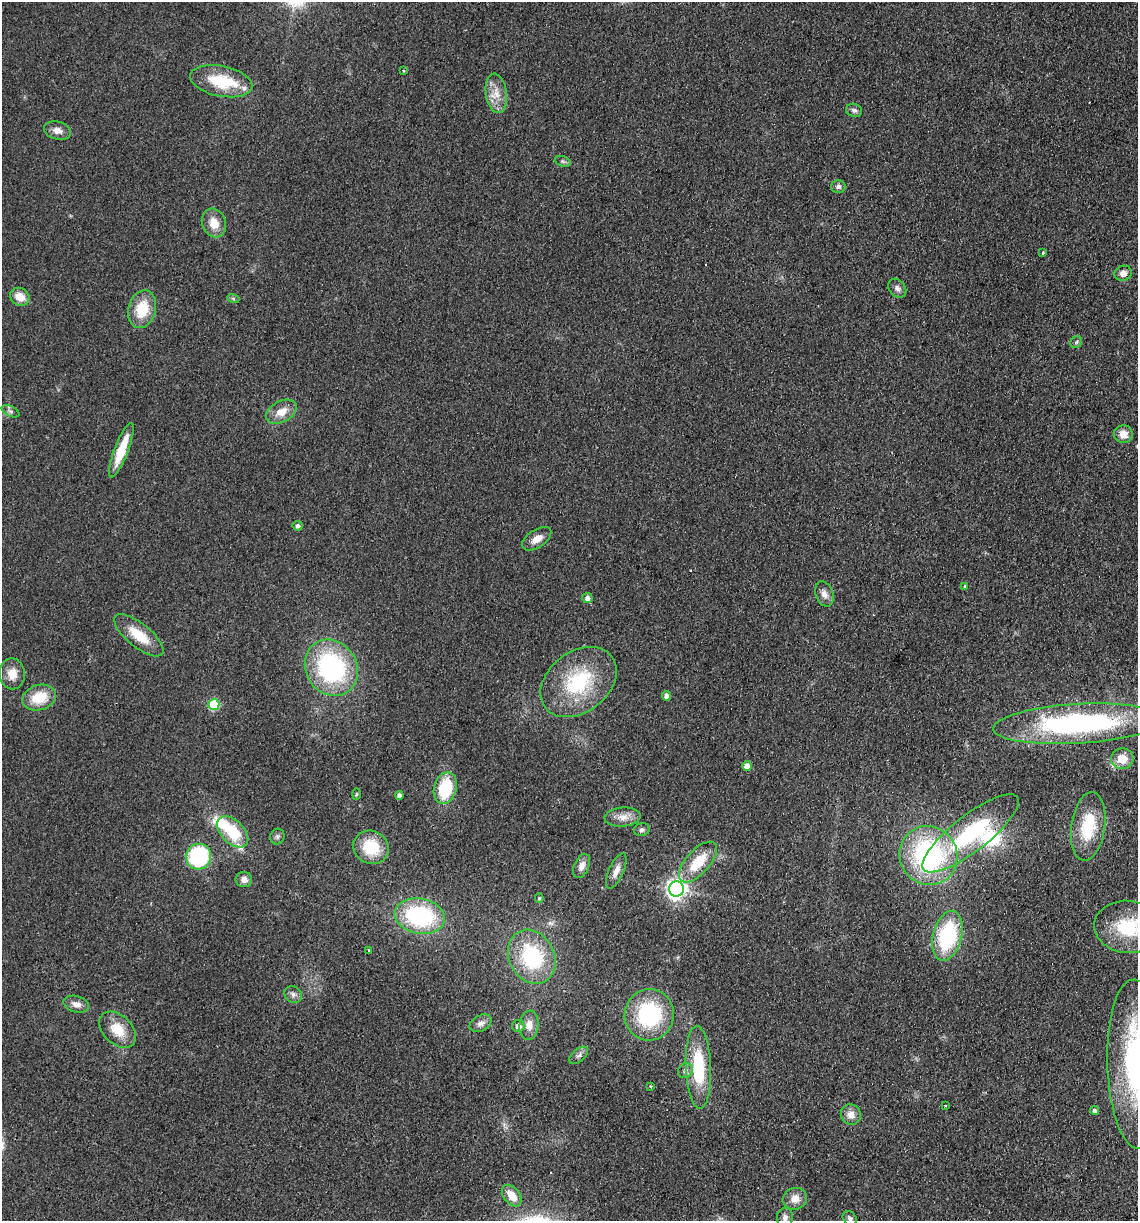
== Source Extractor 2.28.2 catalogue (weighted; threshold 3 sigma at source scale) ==
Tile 6 of 4 x 4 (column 2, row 2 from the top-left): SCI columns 1311-2446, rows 2451-3669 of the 5008 x 4901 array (HDU 1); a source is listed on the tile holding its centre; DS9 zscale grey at full resolution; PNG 1140 x 1223 px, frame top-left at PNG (2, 2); each listed source drawn as its Kron ellipse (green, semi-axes under 4 px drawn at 4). Shown black and unused: <1% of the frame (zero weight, under 2 of 3 exposures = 3% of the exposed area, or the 3 px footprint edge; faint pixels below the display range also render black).
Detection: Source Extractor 2.28.2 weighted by HDU 2 'WHT'; one run over the whole footprint, this tile lists its part. Background 0.111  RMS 0.01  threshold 0.0449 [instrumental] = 3 sigma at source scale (4.5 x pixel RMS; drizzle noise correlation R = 1.50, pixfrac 1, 0.05/0.05 arcsec/px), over >= 5 px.
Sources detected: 82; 1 inside a brighter object's white glare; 2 cosmic-ray / hot-pixel residue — neither listed nor drawn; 3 inside a brighter listed object's ellipse — not listed separately; the other 76 listed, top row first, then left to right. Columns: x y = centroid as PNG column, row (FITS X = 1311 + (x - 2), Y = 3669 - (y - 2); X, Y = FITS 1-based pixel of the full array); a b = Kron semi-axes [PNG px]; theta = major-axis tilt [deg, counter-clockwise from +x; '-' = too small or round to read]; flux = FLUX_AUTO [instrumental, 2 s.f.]
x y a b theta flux
404 71 3 2 - 0.86
221 81 31 15 -11 44
496 93 20 10 -81 14
854 110 8 6 -15 3
57 130 14 9 -15 7.2
563 161 8 5 -20 2.1
838 186 7 6 - 3
214 223 15 12 -67 14
1042 253 3 3 - 1.8
1123 273 8 7 - 5.9
897 288 10 8 -51 4.3
20 297 10 8 -33 12
233 298 6 4 -20 1.3
142 309 19 13 75 29
1076 342 6 5 - 1.9
10 411 9 5 -26 2.6
281 412 16 10 29 13
1123 434 9 9 - 11
121 450 29 7 69 29
297 526 5 5 - 3.5
537 539 16 9 34 9.3
965 586 3 3 - 1.2
824 594 13 8 -70 6.5
587 598 5 5 - 4.1
139 635 30 11 -39 27
331 668 29 25 -57 150
12 674 15 12 -87 13
578 682 42 30 38 80
667 696 4 4 - 5.3
39 698 17 12 17 27
214 704 5 5 - 61
1078 724 85 20 3 220
1122 759 11 10 - 15
747 766 5 4 - 9.3
445 788 16 11 74 47
357 794 6 4 88 1.1
399 795 4 4 - 3.9
622 817 18 9 5 9
1088 826 34 17 82 42
642 830 8 6 16 3
233 832 19 11 -45 40
970 833 59 18 38 100
277 836 8 7 - 2.6
371 847 18 16 -29 36
928 855 30 28 -57 170
199 857 13 12 - 95
698 862 25 12 48 31
582 866 13 7 66 7
616 871 19 7 66 8.3
244 880 8 7 - 5.5
676 889 7 7 - 530
539 898 4 4 - 1.3
420 916 25 17 -11 110
1128 927 34 26 -5 57
947 936 25 14 75 96
369 950 3 2 - 1.4
532 957 28 22 -62 75
293 994 9 8 - 4.2
76 1004 13 8 -15 6.9
649 1015 26 24 83 89
481 1023 12 7 29 5.1
529 1025 15 9 84 8.7
518 1026 6 6 - 5.8
118 1030 21 14 -43 22
579 1055 11 6 41 3.5
1136 1064 85 29 -88 210
698 1067 41 12 -88 61
685 1071 8 7 - 3.5
650 1086 3 2 - 1
945 1105 4 2 - 0.87
1094 1110 4 4 - 2.4
851 1114 10 9 - 8.7
512 1196 12 8 -50 15
795 1199 12 10 20 9.9
785 1217 10 8 85 4.7
850 1218 8 6 -51 2.8
Isophote crosses this tile's border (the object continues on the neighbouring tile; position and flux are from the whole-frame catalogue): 2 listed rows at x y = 1128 927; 1136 1064